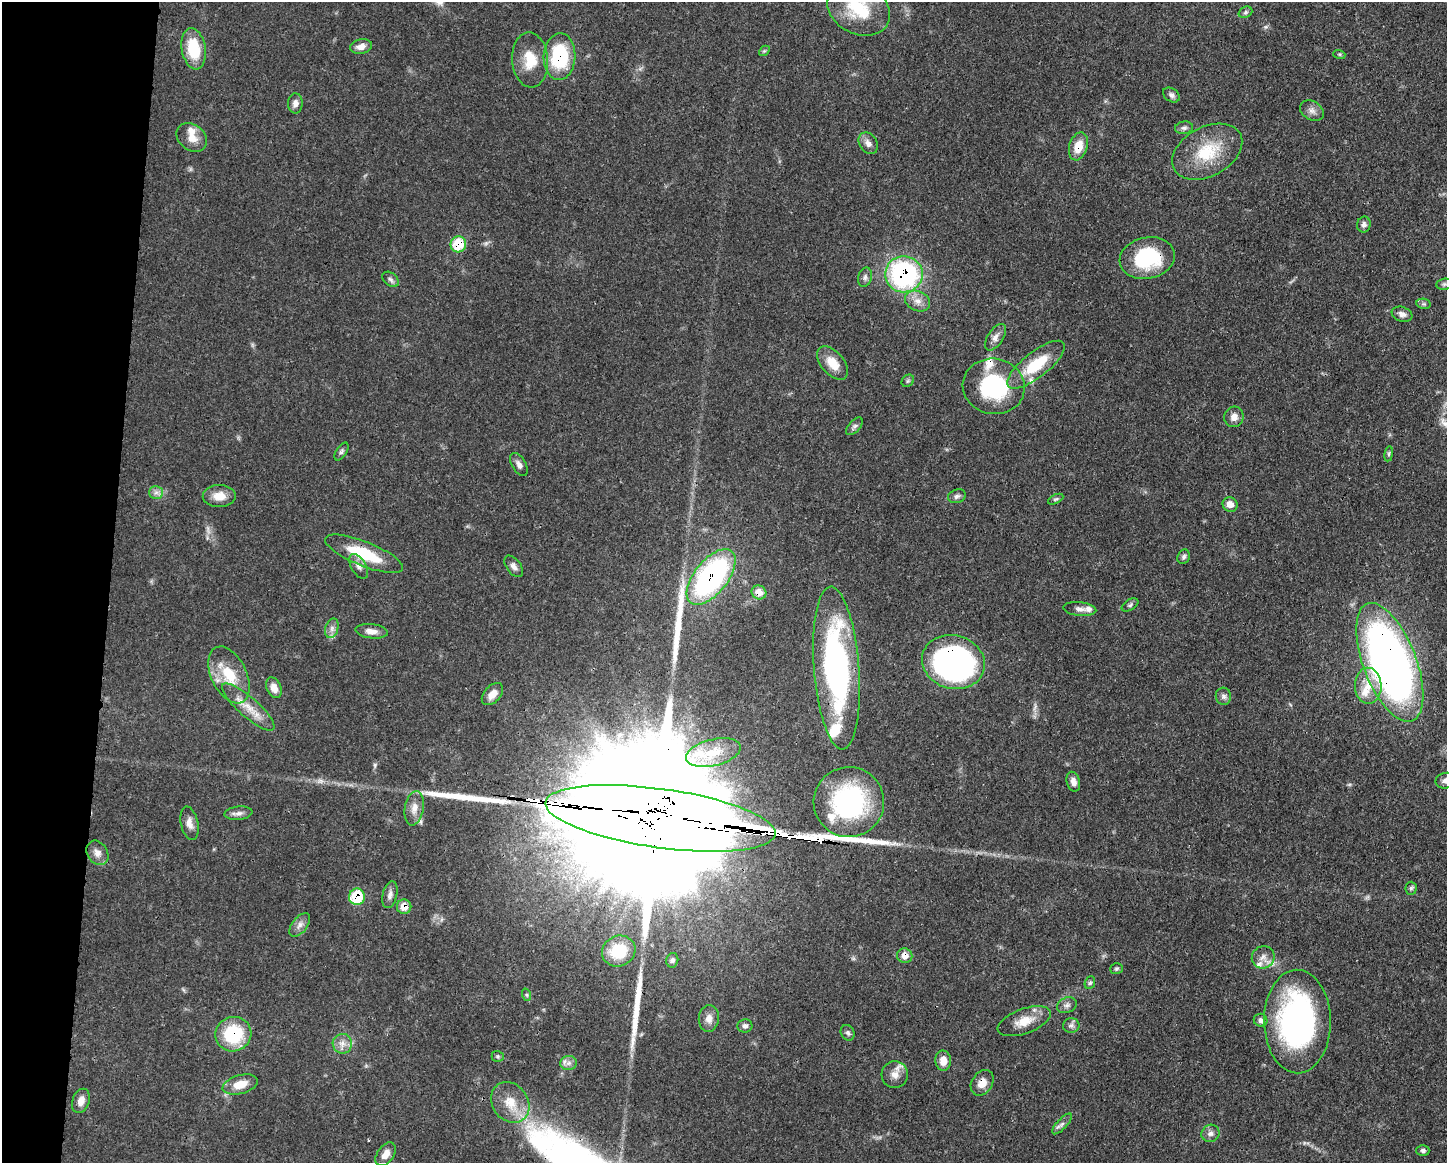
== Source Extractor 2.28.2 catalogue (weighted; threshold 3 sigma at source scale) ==
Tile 7 of 3 x 4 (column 1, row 3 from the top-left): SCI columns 112-1556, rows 1168-2328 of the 4670 x 4658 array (HDU 1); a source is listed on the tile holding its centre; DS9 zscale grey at full resolution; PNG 1449 x 1165 px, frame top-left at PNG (2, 2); each listed source drawn as its Kron ellipse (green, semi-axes under 4 px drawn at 4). Shown black and unused: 8% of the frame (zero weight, under 3 of 4 exposures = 1% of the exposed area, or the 3 px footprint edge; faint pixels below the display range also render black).
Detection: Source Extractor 2.28.2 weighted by HDU 2 'WHT'; one run over the whole footprint, this tile lists its part. Background 0.0552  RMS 0.0032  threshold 0.0146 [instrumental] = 3 sigma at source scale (4.5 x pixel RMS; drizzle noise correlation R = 1.50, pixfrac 1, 0.05/0.05 arcsec/px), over >= 5 px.
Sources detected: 116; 4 long thin detections or spike segments (spike, bleed or trail) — neither listed nor drawn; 9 inside a brighter listed object's ellipse — not listed separately; the other 103 listed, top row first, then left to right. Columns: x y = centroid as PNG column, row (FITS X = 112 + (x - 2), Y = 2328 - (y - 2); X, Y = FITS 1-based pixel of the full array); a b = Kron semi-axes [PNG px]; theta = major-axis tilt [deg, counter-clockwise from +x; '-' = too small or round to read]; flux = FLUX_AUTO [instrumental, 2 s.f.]
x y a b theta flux
859 9 33 25 -27 17
1245 12 7 5 22 0.67
361 46 11 7 13 2.3
194 49 21 12 -80 13
764 51 6 4 43 0.46
1339 54 6 4 -18 0.41
560 57 23 16 87 22
530 60 27 18 -85 8.4
1171 95 9 6 -35 1.1
295 103 10 7 87 1.7
1312 111 12 9 -32 1.9
1184 128 9 6 7 1
192 138 16 12 -38 3.9
868 143 11 8 -57 2
1078 146 14 9 73 5.6
1207 152 37 24 29 16
1364 225 8 7 - 1.2
458 244 8 7 - 11
1147 258 28 20 12 24
904 274 19 18 - 58
865 277 10 6 75 1.2
391 279 9 6 -39 1
1444 284 8 5 7 0.85
918 301 13 10 -24 2.9
1424 304 7 5 -11 0.66
1402 314 10 7 -19 1.7
995 337 15 7 57 2.1
833 363 20 11 -49 5.5
1036 365 35 12 38 14
908 381 7 5 45 0.62
994 386 31 27 -12 31
1234 417 10 9 - 2.5
854 426 11 5 48 0.95
342 451 10 5 58 0.77
1389 454 8 4 82 0.56
519 465 13 7 -59 1.6
156 492 7 6 - 1.2
219 496 16 11 1 4.4
957 496 9 6 18 1
1056 499 8 4 26 0.59
1230 504 8 7 - 3.1
364 554 42 12 -22 15
1184 557 7 6 - 0.8
359 566 14 7 -59 1.8
514 566 12 7 -54 1.6
711 577 33 16 52 76
759 592 7 6 - 4.4
1130 605 9 5 32 0.78
1080 609 16 6 -5 1.7
332 628 10 6 73 1.4
372 631 16 7 -6 2.4
953 662 32 26 -15 110
1390 662 63 26 -69 250
836 668 82 22 -86 83
229 675 30 17 -64 12
1368 686 18 13 -89 6.1
274 688 11 7 -67 2.7
492 694 13 8 48 3.3
1223 696 8 7 - 1.1
248 707 34 10 -41 6.1
713 753 28 13 14 8.5
1446 781 10 7 11 1.8
1073 782 10 6 -74 2
849 802 35 35 - 49
414 808 17 9 80 3.3
238 813 14 6 5 1.6
660 818 116 29 -8 44000
189 823 17 8 -78 2.5
97 853 13 10 -57 2.3
1411 888 6 5 - 0.68
390 895 13 7 76 1.9
357 897 8 8 - 13
404 907 7 7 - 4.4
300 925 14 7 52 1.9
619 951 17 15 24 11
905 956 8 7 - 3.1
1263 957 11 11 - 2.5
672 960 7 6 - 0.84
1117 969 6 5 - 0.54
1090 983 6 5 - 0.68
527 995 6 4 -71 0.47
1067 1005 10 7 22 1.3
709 1018 13 10 84 2.5
1261 1020 7 6 - 1.1
1024 1021 28 12 20 5.9
1297 1021 52 33 -89 92
745 1026 7 6 - 1.1
1071 1026 8 7 - 1.2
848 1033 8 6 -63 0.84
233 1034 18 17 - 20
342 1044 10 9 - 2.4
498 1056 6 5 - 0.56
943 1061 10 7 -88 3
568 1063 8 7 - 1.5
895 1075 13 13 - 3.2
982 1083 14 10 55 3.3
240 1084 18 9 16 5.5
81 1101 12 8 71 2.7
510 1102 22 18 -54 7.4
1062 1124 13 5 47 1.3
1210 1133 9 8 - 1.5
1423 1150 6 5 - 0.85
386 1154 13 8 55 3.1
Overlapping masked pixels (flux is a lower limit): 17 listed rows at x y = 560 57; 1078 146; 458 244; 1147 258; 904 274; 711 577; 759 592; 953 662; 1390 662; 836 668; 849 802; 660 818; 357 897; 404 907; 905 956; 233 1034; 982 1083
Isophote crosses this tile's border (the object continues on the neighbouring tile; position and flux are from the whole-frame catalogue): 2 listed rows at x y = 859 9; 1446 781